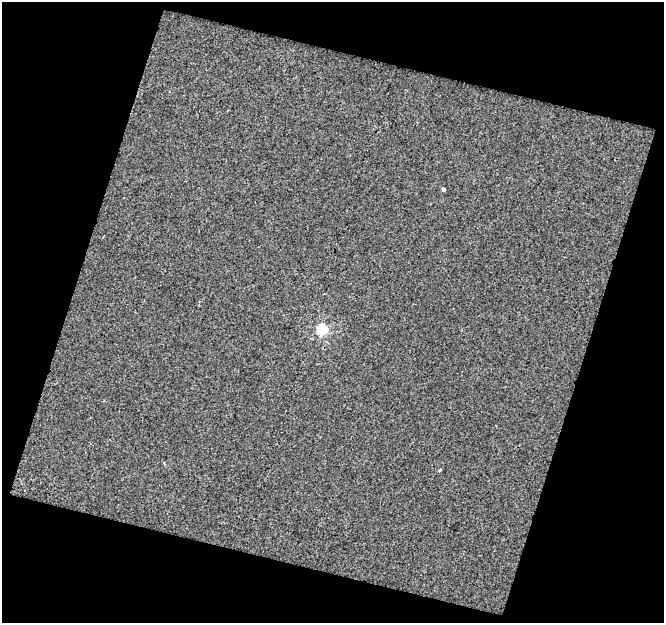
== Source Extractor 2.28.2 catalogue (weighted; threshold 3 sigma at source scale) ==
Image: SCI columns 1968-2629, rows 1393-2013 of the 5227 x 5400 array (HDU 1 of 3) = the unmasked area's bounding box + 8 px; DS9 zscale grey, full resolution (1 PNG px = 1 image px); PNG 666 x 625 px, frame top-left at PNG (2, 2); no overlay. Shown black and unused: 37% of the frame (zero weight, under 2 of 3 exposures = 2% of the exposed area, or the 3 px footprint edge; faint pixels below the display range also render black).
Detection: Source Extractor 2.28.2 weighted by HDU 2 'WHT'. Background 7.58e-04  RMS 0.0052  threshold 0.0235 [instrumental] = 3 sigma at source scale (4.5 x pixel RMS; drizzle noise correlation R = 1.50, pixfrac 1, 0.0396/0.0396 arcsec/px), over >= 5 px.
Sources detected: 4; all 4 listed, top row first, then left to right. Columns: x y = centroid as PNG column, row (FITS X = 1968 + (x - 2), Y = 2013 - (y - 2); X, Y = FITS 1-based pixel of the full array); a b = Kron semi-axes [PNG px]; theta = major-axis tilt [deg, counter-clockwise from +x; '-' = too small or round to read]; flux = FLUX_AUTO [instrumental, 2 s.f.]
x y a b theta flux
443 189 3 3 - 1.6
322 329 6 5 - 35
164 463 3 3 - 0.54
440 470 3 3 - 3.7